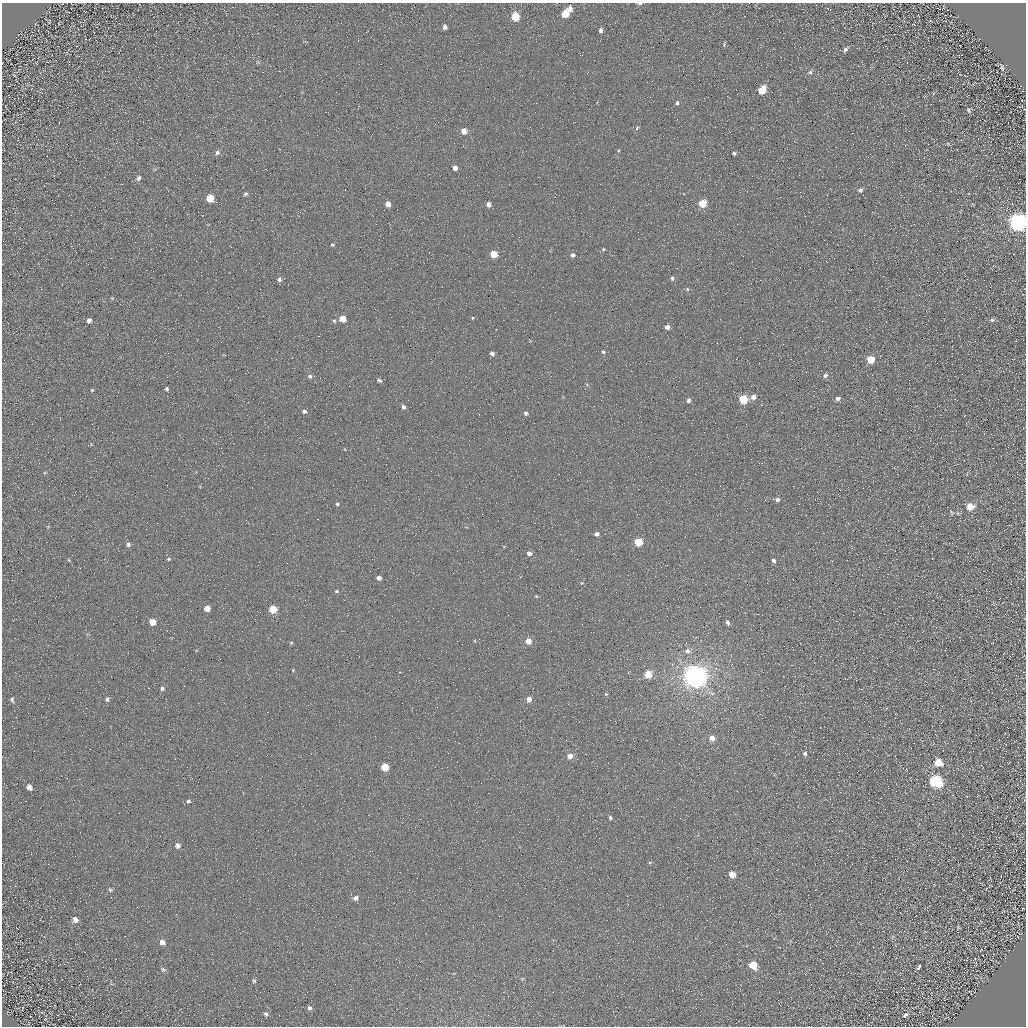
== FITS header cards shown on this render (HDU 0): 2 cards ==
NAXIS1  =                 1024 / Required FITS header
NAXIS2  =                 1024 / Required FITS header

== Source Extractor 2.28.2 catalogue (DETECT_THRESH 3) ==
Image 1024 x 1024 px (HDU 0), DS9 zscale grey, 1 PNG px = 1 image px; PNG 1028 x 1028 px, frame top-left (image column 1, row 1024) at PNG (2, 3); no overlay
Background 4.69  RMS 8.7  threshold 26.2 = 3 sigma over >= 5 px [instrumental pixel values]
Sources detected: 112; all 112 listed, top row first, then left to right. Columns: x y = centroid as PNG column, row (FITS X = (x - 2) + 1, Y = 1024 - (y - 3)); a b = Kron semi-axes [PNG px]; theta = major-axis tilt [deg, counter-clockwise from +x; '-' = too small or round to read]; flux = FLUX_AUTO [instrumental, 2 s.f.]
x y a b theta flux
639 3 5 2 - 1300
943 7 3 2 - 430
570 9 7 5 -85 3000
565 14 6 5 - 14000
515 17 6 5 - 19000
445 27 5 4 - 2000
601 30 5 4 - 1800
724 44 7 4 81 700
845 50 6 4 61 1800
1002 67 9 4 -73 950
810 72 6 6 - 1400
762 90 6 5 - 16000
677 103 6 4 78 1300
968 110 7 5 -73 1100
59 122 2 2 - 320
637 128 6 5 - 1000
464 131 6 5 - 5300
217 152 7 6 - 1900
734 153 4 3 - 1100
455 168 5 5 - 2900
138 178 7 5 56 1500
860 190 7 6 - 1500
245 194 6 5 - 1100
210 198 5 5 - 13000
703 203 5 5 - 17000
388 204 5 5 - 4400
489 204 5 5 - 2900
1018 222 8 7 - 360000
332 245 6 5 - 860
603 249 5 4 - 810
494 254 5 5 - 11000
573 255 5 5 - 1800
672 278 6 5 - 1300
279 279 6 6 - 1800
687 289 5 4 - 890
112 298 5 4 - 650
472 318 4 3 - 640
342 319 5 5 - 7700
89 320 5 5 - 2200
992 320 7 5 8 1100
334 321 6 5 - 990
667 327 4 4 - 3700
603 352 5 5 - 1300
492 354 6 5 - 1700
871 359 5 5 - 13000
825 375 7 6 - 1900
310 376 7 6 - 1500
379 380 6 4 -23 1600
167 389 5 4 - 1000
92 390 5 4 - 720
754 397 6 5 - 3700
838 398 5 4 - 2300
743 399 5 5 - 23000
689 400 6 5 - 1600
403 407 5 5 - 1700
304 411 5 5 - 1600
526 413 6 5 - 1400
777 500 4 4 - 1900
337 504 4 4 - 890
970 506 7 6 - 8100
958 513 5 3 - 540
597 534 4 4 - 2100
638 542 5 5 - 19000
128 544 6 5 - 1700
529 553 5 5 - 2600
169 559 6 4 26 920
69 560 7 3 -54 630
774 560 4 4 - 1600
379 578 4 4 - 2500
582 583 4 3 - 510
337 591 4 3 - 730
536 596 5 3 - 700
207 608 5 5 - 5100
273 609 5 5 - 14000
152 622 5 5 - 7200
728 623 6 4 -62 1600
528 641 5 5 - 5800
291 643 5 3 - 580
687 651 7 7 - 2200
293 670 4 3 - 430
648 674 5 5 - 12000
695 676 8 7 - 880000
162 688 6 6 - 1400
606 694 5 4 - 690
107 699 7 5 77 1400
529 699 5 5 - 3900
12 700 7 5 -81 1200
712 738 5 5 - 3700
805 753 6 5 - 1300
570 756 6 5 - 4900
938 763 7 6 - 9300
385 767 5 5 - 13000
935 781 8 6 -31 76000
29 787 6 5 - 3100
188 801 7 6 - 1400
610 818 5 4 - 980
178 846 7 6 - 2300
650 862 5 3 - 640
732 875 5 5 - 7400
110 890 7 5 -55 1100
355 898 6 5 - 2200
75 920 7 6 - 3000
958 927 6 3 -72 650
162 942 7 6 - 3100
753 965 7 6 - 12000
919 967 6 3 60 1100
163 969 7 6 - 1300
981 978 5 4 - 650
254 981 6 5 - 1000
310 1008 6 6 - 1500
266 1014 7 5 -43 1600
905 1015 11 6 36 1700
At the frame edge (FLAGS 8, measured only in part): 2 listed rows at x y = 639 3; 1018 222